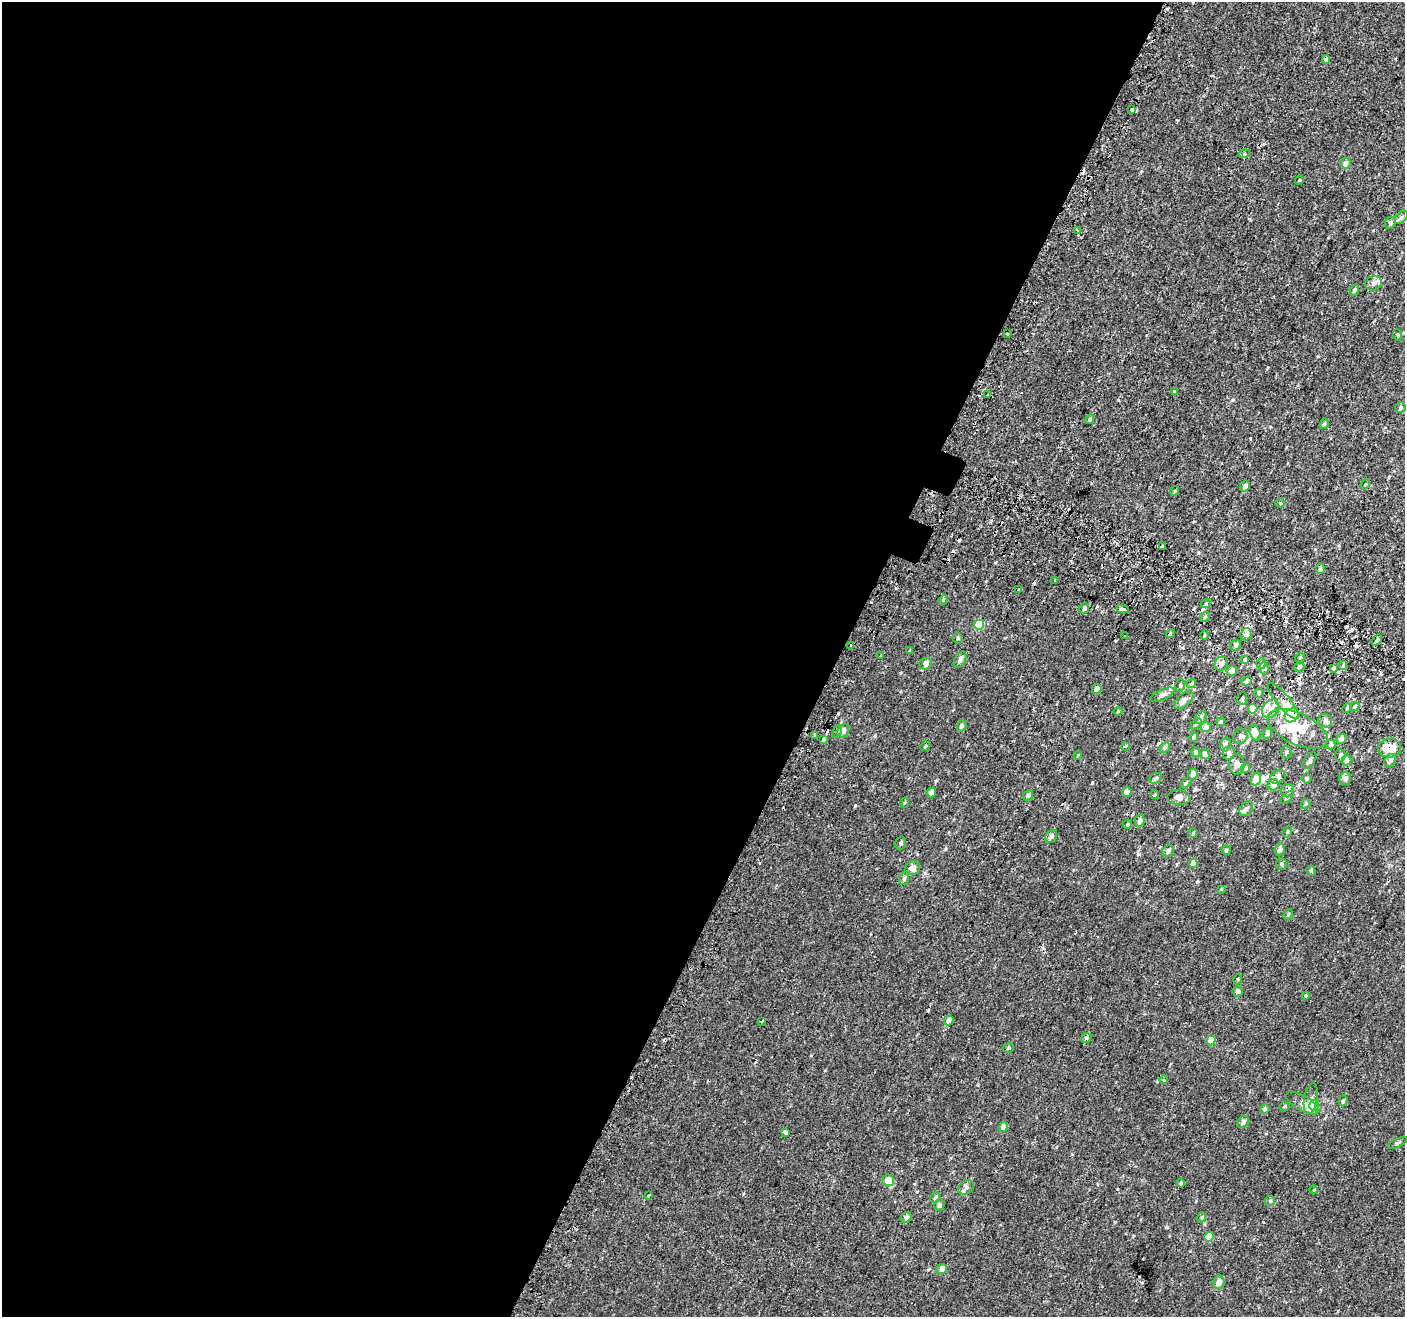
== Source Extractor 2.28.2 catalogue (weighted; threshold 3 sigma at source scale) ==
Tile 5 of 4 x 4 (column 1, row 2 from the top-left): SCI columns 55-1457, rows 2887-4201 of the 5713 x 5842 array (HDU 1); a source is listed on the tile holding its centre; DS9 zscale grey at full resolution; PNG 1407 x 1319 px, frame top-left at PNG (2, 2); each listed source drawn as its Kron ellipse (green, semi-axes under 4 px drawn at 4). Shown black and unused: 60% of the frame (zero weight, under 2 of 3 exposures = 3% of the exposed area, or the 3 px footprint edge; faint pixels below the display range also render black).
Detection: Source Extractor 2.28.2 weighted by HDU 2 'WHT'; one run over the whole footprint, this tile lists its part. Background 9.13e-04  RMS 0.0031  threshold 0.0138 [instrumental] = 3 sigma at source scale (4.5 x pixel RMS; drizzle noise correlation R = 1.50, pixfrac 1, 0.0396/0.0396 arcsec/px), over >= 5 px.
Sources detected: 201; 4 inside a brighter object's white glare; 16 cosmic-ray / hot-pixel residue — neither listed nor drawn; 15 inside a brighter listed object's ellipse — not listed separately; the other 166 listed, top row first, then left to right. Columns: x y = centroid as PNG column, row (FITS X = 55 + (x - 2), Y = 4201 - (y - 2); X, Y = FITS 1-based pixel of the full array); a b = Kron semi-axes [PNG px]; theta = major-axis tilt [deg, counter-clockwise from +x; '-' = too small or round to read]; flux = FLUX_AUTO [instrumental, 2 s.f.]
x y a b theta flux
1326 60 4 3 - 2.6
1132 109 4 3 - 6.7
1244 154 5 3 - 0.35
1346 163 5 5 - 1.3
1299 180 5 3 - 0.24
1401 217 8 5 45 0.6
1390 223 6 5 - 0.58
1078 231 3 3 - 1.6
1373 283 8 7 - 1.2
1354 290 5 4 - 0.64
1007 333 3 3 - 1.3
1398 335 6 3 -71 0.26
1175 391 3 3 - 1
987 395 3 3 - 0.45
1401 407 5 5 - 0.55
1090 419 5 4 - 0.61
1324 424 5 4 - 0.53
1365 484 5 4 - 0.36
1245 486 5 5 - 1
1175 491 4 4 - 0.31
1280 503 4 4 - 0.31
1162 546 3 3 - 1.6
1320 569 5 4 - 0.66
1055 580 3 2 - 0.83
1019 590 3 3 - 1.1
943 600 5 4 - 0.34
1206 603 5 3 - 0.27
1084 609 5 5 - 0.65
1122 609 6 3 -8 6
1205 617 5 4 - 0.46
979 625 5 5 - 6.6
1170 634 4 3 - 0.32
1246 634 6 5 - 1.2
1125 635 3 3 - 1.4
1205 635 5 3 - 0.31
958 638 5 5 - 0.41
1377 640 6 3 52 0.54
851 645 3 2 - 0.38
1236 645 6 5 - 0.81
910 651 4 3 - 0.31
881 656 4 3 - 0.25
1300 657 5 3 - 0.28
960 660 9 5 62 1.1
1245 660 3 3 - 1.1
926 664 6 5 - 0.98
1221 664 7 6 - 1.4
1261 664 5 5 - 0.54
1343 665 5 3 - 2.3
1299 667 5 4 - 0.56
1264 668 6 5 - 0.73
1333 668 4 3 - 2.6
1232 671 5 5 - 1.5
1246 681 5 4 - 0.53
1191 683 5 3 - 0.37
1180 685 6 5 - 0.45
1097 689 5 4 - 1.5
1259 693 5 4 - 0.44
1162 695 13 5 25 1.2
1242 698 6 5 - 0.63
1184 700 11 6 39 1.3
1283 701 23 6 -50 2
1355 706 4 3 - 0.42
1347 708 5 3 - 0.34
1253 709 5 4 - 3.6
1271 709 10 8 55 1.9
1118 711 4 4 - 0.26
1292 715 7 6 - 9
1201 718 7 5 52 0.68
1325 721 7 6 - 1.1
1221 722 4 4 - 0.34
1196 724 6 4 45 0.41
961 726 5 4 - 0.88
1206 727 5 4 - 1.7
1298 729 32 15 -26 7.3
843 731 7 5 63 1.2
837 732 7 4 62 0.52
1255 733 8 5 -72 2.6
1268 733 5 4 - 0.85
815 735 4 3 - 1.8
1240 736 8 6 49 0.86
1194 737 5 4 - 0.66
823 739 4 3 - 1.9
1341 739 5 5 - 1.5
1225 745 7 5 75 1.2
1331 745 5 4 - 1.8
925 746 5 4 - 0.35
1125 746 3 3 - 0.83
1165 747 6 5 - 0.65
1390 748 11 9 8 4.4
1195 752 5 4 - 0.79
1286 752 6 5 - 0.52
1229 753 7 6 - 0.89
1205 754 5 4 - 1.9
1078 755 4 3 - 0.24
1340 755 6 5 - 0.65
1346 760 5 5 - 1.7
1310 761 9 5 54 0.69
1390 761 7 5 61 1.1
1237 764 10 7 -90 1.3
1245 768 5 4 - 0.42
1193 774 5 5 - 1.3
1278 777 8 6 28 1.2
1156 778 6 5 - 0.61
1307 778 5 5 - 0.38
1345 778 6 6 - 1.2
1256 779 6 5 - 2.8
1186 783 6 4 45 0.37
1273 785 6 5 - 2
1288 791 7 6 - 0.76
931 792 5 4 - 1.5
1127 792 5 4 - 1.5
1028 795 6 4 48 0.78
1154 795 4 3 - 0.28
1179 797 11 7 -3 1.6
1287 798 8 4 41 0.5
904 803 5 3 - 0.27
1306 804 5 4 - 0.35
1246 809 8 6 50 1
1140 821 6 5 - 1.1
1127 824 5 4 - 0.38
1287 832 6 3 71 0.32
1193 833 5 4 - 0.34
1051 836 7 5 55 0.97
901 843 6 5 - 0.62
1280 849 6 5 - 1.1
1226 850 4 4 - 0.36
1168 851 6 5 - 0.86
1193 863 4 4 - 2.3
1281 864 5 5 - 0.57
912 868 7 6 - 1.6
1311 871 5 4 - 0.34
904 879 6 5 - 0.5
1221 889 4 4 - 0.25
1288 915 6 4 63 0.41
1238 979 5 3 - 0.3
1238 991 5 5 - 0.72
1306 996 4 3 - 0.62
949 1020 5 4 - 1.7
762 1021 3 3 - 0.81
1086 1038 5 4 - 0.66
1211 1041 5 4 - 3.9
1008 1048 5 4 - 0.42
1164 1080 4 3 - 0.47
1311 1099 15 6 80 1.3
1343 1101 5 4 - 0.48
1302 1103 18 7 -29 2.8
1284 1106 5 4 - 0.4
1314 1106 5 5 - 5.1
1265 1109 5 4 - 0.49
1243 1122 7 5 53 1
1003 1127 5 4 - 1.3
785 1133 4 3 - 1.8
1397 1143 10 3 27 0.49
888 1180 6 5 - 3.6
1181 1183 4 4 - 0.37
966 1187 8 6 36 1.1
1314 1190 4 3 - 0.21
649 1195 3 2 - 0.24
935 1198 6 4 60 0.55
1270 1201 5 5 - 0.34
939 1205 6 5 - 0.72
906 1217 6 5 - 0.93
1202 1217 5 3 - 0.33
1209 1237 5 4 - 4.4
942 1269 5 5 - 1.6
1219 1282 7 5 76 2.3
Overlapping masked pixels (flux is a lower limit): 5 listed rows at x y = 1326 60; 1132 109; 1162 546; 1292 715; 1390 748
Unlisted compact peaks at least as high as the median listed source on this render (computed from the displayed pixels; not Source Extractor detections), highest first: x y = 855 806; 1092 783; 1138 854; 875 736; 1167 1227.